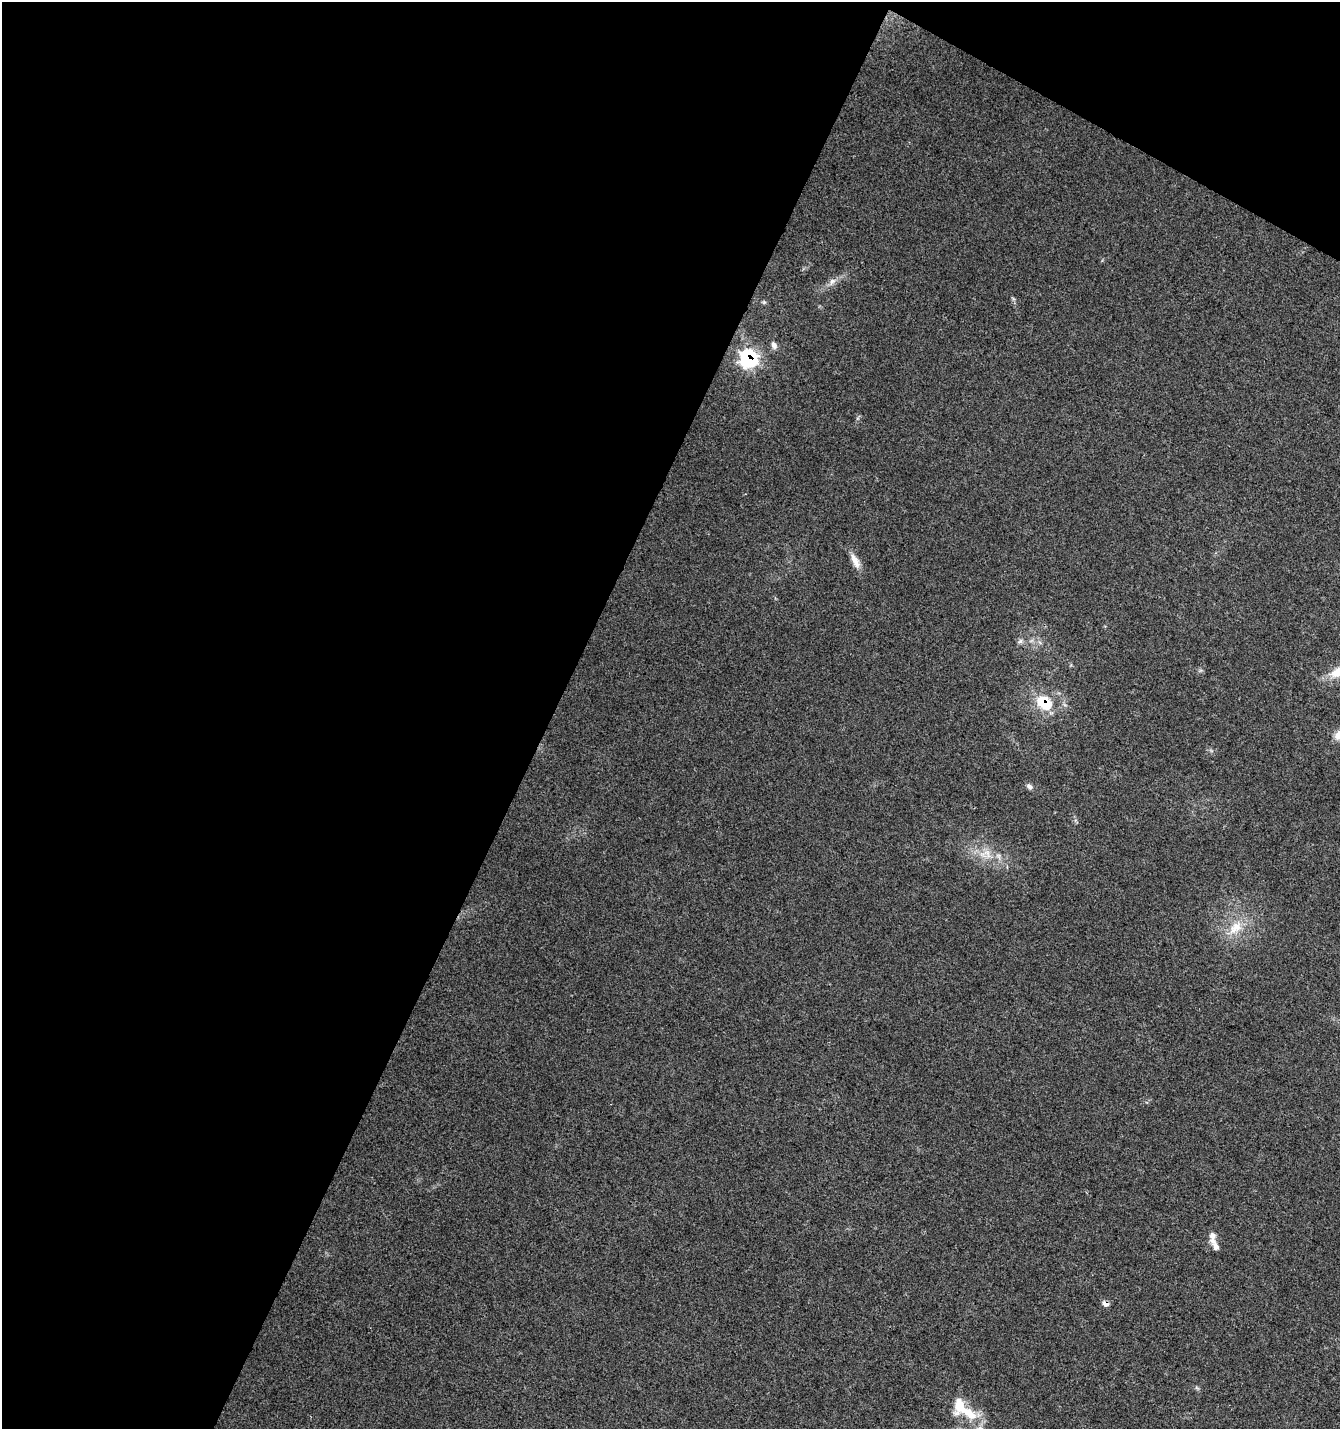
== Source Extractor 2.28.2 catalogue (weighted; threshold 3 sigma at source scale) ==
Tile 1 of 2 x 2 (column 1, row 1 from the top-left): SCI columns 105-1442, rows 1430-2856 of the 2903 x 2857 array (HDU 1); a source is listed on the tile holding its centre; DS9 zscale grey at full resolution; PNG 1342 x 1431 px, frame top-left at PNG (2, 2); no overlay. Shown black and unused: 44% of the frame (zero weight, under 3 of 4 exposures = <1% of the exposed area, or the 3 px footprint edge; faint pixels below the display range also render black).
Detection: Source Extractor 2.28.2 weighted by HDU 2 'WHT'; one run over the whole footprint, this tile lists its part. Background 0.0255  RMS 0.0048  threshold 0.0214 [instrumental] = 3 sigma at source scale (4.5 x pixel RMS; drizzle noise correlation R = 1.50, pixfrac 1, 0.0396/0.0396 arcsec/px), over >= 5 px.
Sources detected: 17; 2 inside a brighter listed object's ellipse — not listed separately; the other 15 listed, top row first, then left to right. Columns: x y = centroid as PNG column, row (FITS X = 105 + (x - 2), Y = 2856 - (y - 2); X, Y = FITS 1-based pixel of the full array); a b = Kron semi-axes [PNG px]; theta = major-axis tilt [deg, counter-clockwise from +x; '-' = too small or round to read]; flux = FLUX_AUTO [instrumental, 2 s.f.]
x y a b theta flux
832 281 11 7 53 2.4
764 302 6 4 -44 0.7
774 345 10 7 -65 1.9
749 358 9 8 - 120
855 561 21 8 -63 4.5
1020 641 7 6 - 1.2
1339 671 30 14 33 11
1043 703 9 7 -40 26
1339 735 13 11 20 4.8
1029 786 9 6 -44 1.5
987 854 15 8 -59 4.5
1235 928 24 14 46 10
1213 1237 18 8 -89 3.5
1105 1304 8 6 -33 2.1
969 1413 27 12 -40 12
Overlapping masked pixels (flux is a lower limit): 3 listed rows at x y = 749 358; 1043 703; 1105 1304
Isophote crosses this tile's border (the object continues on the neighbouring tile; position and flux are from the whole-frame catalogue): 2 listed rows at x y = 1339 671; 1339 735